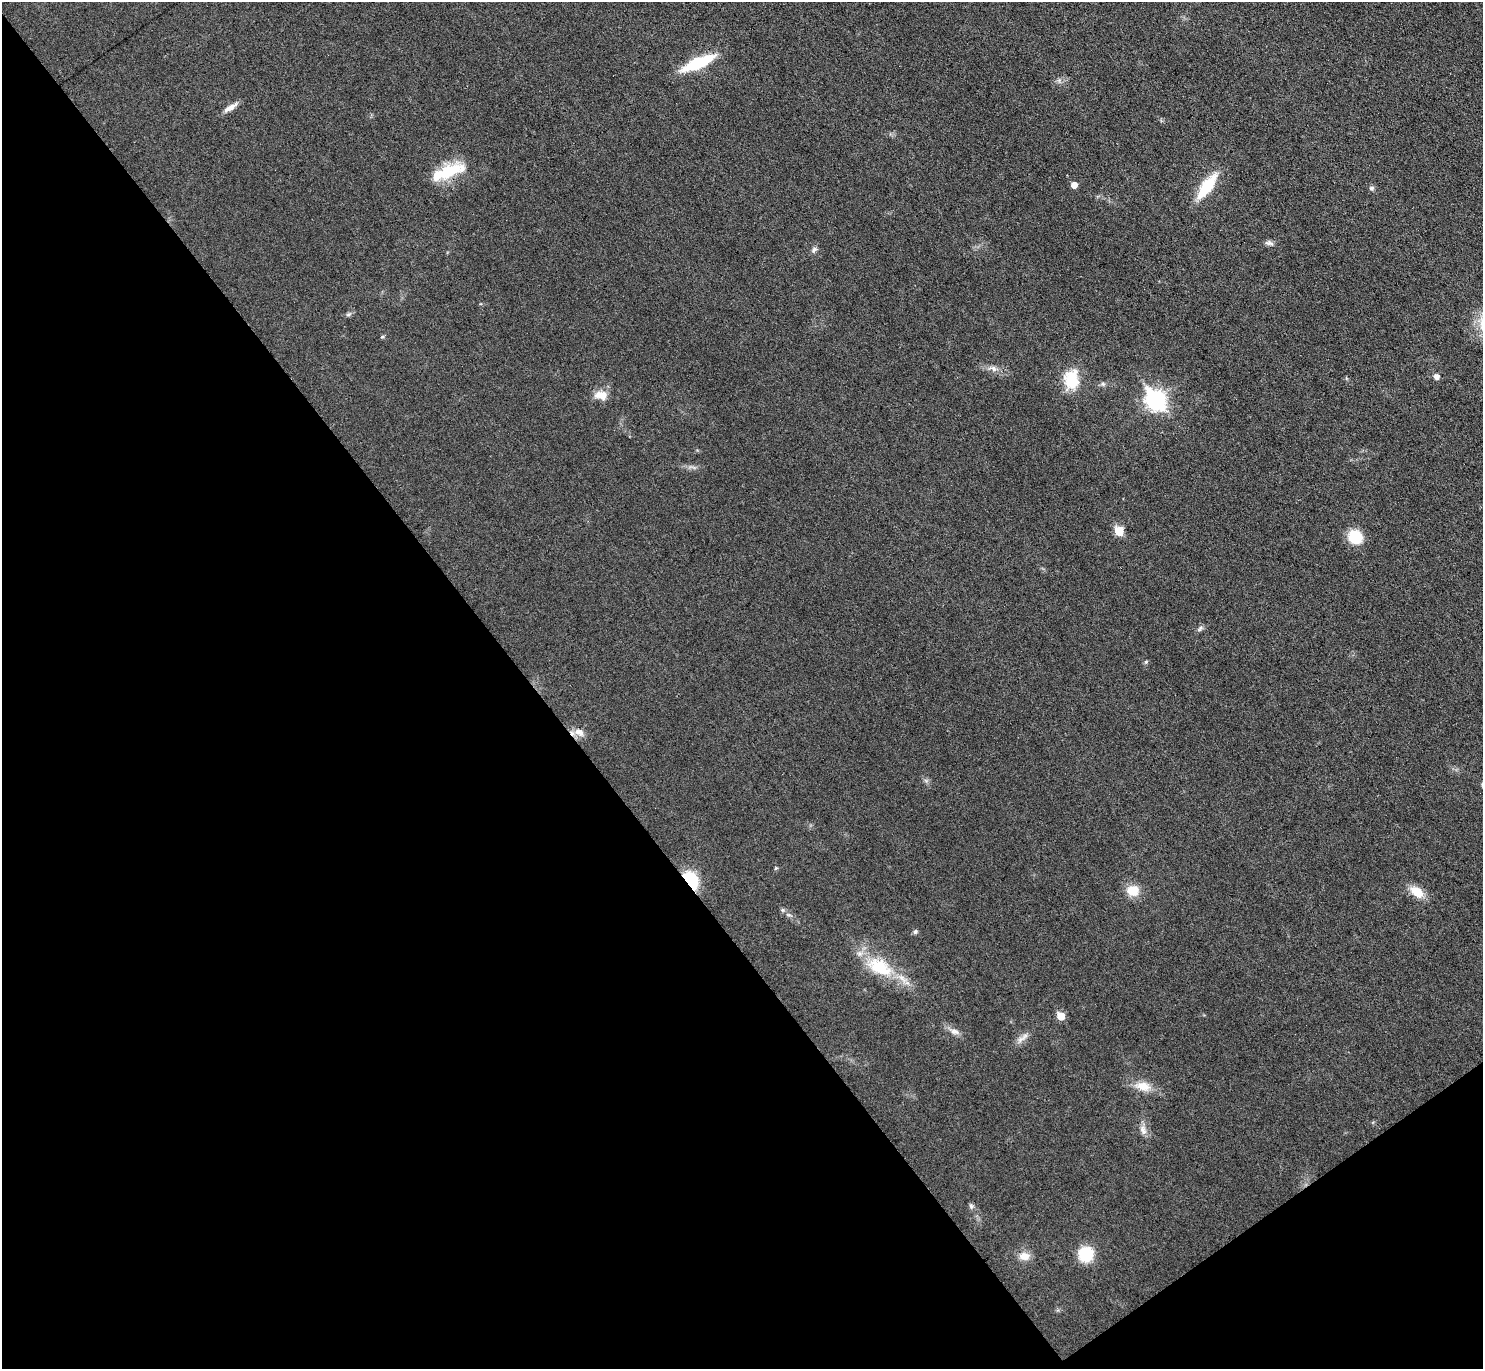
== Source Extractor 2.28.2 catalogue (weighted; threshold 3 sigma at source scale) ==
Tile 14 of 4 x 4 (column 2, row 4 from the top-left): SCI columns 1482-2962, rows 156-1522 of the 5926 x 5921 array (HDU 1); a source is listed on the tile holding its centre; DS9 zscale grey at full resolution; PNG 1485 x 1371 px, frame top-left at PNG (2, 2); no overlay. Shown black and unused: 39% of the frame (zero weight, under 3 of 6 exposures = <1% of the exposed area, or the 3 px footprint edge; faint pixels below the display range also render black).
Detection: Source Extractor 2.28.2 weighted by HDU 2 'WHT'; one run over the whole footprint, this tile lists its part. Background 0.0346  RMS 0.004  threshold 0.0163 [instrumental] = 3 sigma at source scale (4.09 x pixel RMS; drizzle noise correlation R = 1.36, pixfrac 0.8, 0.05/0.05 arcsec/px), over >= 5 px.
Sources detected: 36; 1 inside a brighter listed object's ellipse — not listed separately; the other 35 listed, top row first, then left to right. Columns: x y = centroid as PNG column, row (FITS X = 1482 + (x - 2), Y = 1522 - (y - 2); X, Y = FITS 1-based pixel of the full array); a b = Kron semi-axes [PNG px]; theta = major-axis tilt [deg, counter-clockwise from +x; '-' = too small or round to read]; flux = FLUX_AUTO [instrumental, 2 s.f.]
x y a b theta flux
698 63 31 10 24 21
230 107 20 6 34 2.6
448 172 43 13 21 15
1074 185 5 5 - 3.4
1207 186 28 10 54 16
1372 188 7 5 1 0.83
1269 243 12 6 -7 1.3
814 250 8 6 32 1.1
348 315 7 4 1 0.67
382 337 5 3 - 0.43
993 368 11 7 -23 1.9
1436 377 5 5 - 2.1
1071 379 24 17 83 11
1103 384 7 6 - 0.82
601 395 17 10 -2 4.3
1155 400 9 8 - 150
1119 531 6 5 - 12
1355 537 11 10 - 15
1200 628 10 4 46 0.88
579 732 15 10 -22 3.4
776 868 5 4 - 0.46
691 880 18 11 -61 17
1133 891 12 10 -9 7.5
1417 892 16 10 -34 6.4
782 910 6 5 - 0.66
915 932 7 6 - 0.75
879 967 37 21 -26 18
1061 1016 6 5 - 6.8
954 1032 13 8 -16 2.1
1025 1036 17 6 43 2.3
1143 1086 21 12 -11 5.8
1143 1130 14 8 -73 2.4
971 1206 9 5 -73 0.89
1086 1254 12 12 - 16
1024 1256 13 10 -1 3.7
Overlapping masked pixels (flux is a lower limit): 1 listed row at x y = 691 880
Unlisted compact peaks at least as high as the median listed source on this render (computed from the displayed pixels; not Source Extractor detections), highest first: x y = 1146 662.